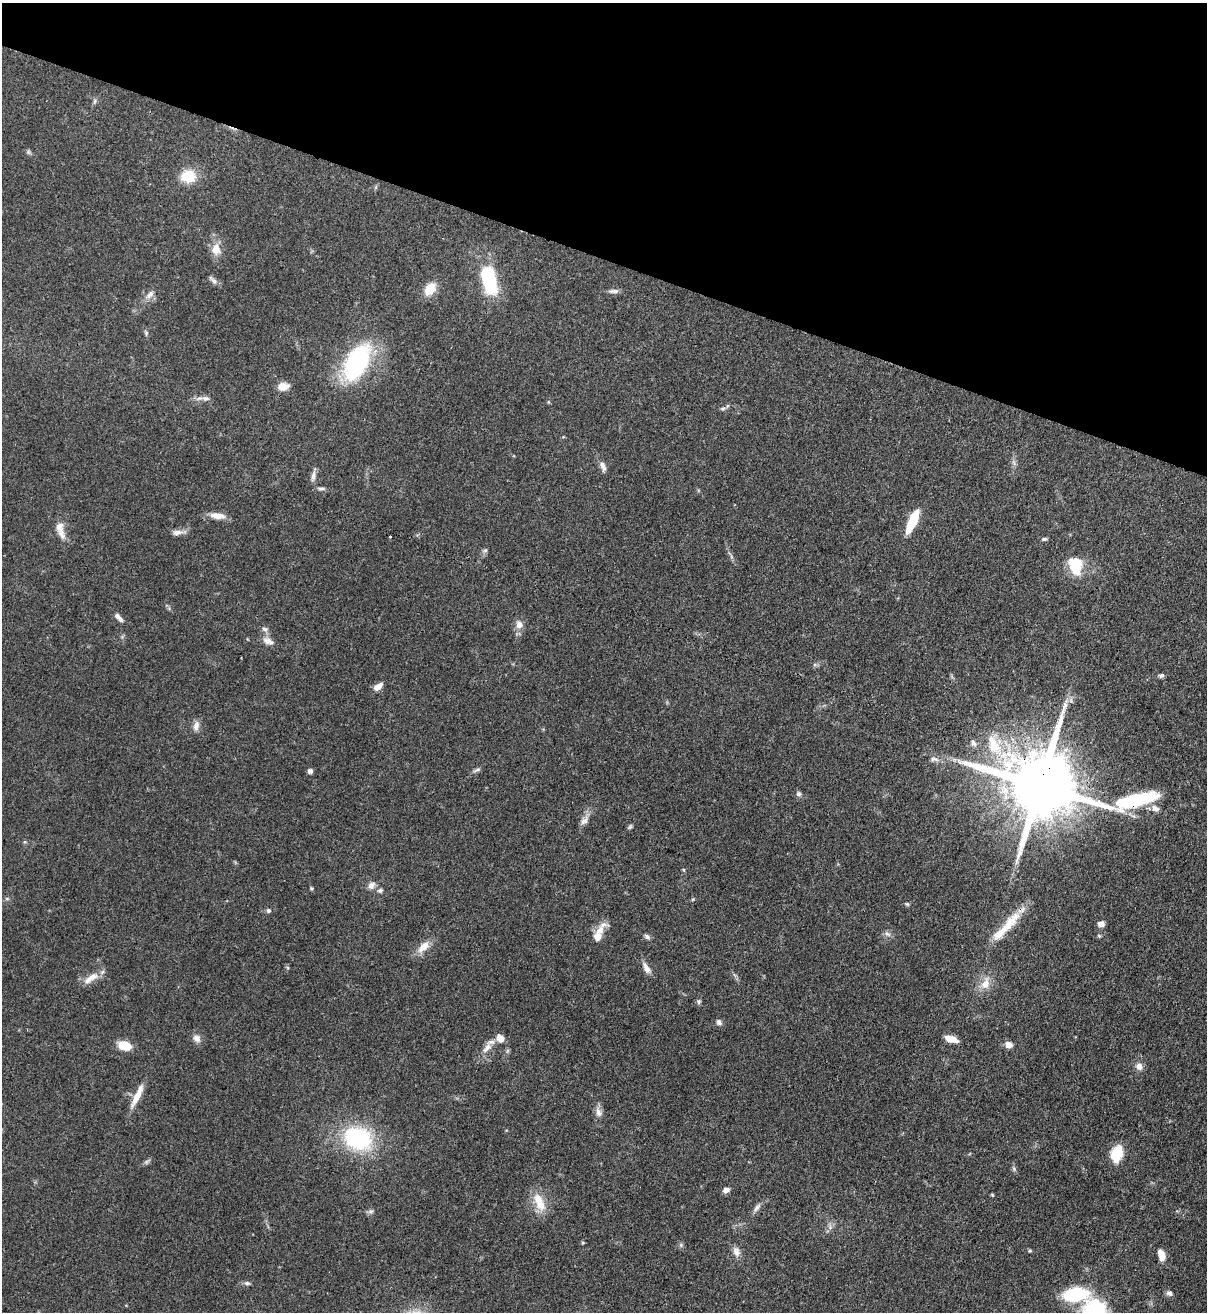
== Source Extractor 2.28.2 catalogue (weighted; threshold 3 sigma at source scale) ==
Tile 2 of 4 x 4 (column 2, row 1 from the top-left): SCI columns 1431-2635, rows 3964-5273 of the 5389 x 5307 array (HDU 1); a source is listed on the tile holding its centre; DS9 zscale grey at full resolution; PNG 1209 x 1314 px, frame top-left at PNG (2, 3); no overlay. Shown black and unused: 20% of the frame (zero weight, under 3 of 4 exposures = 7% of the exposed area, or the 3 px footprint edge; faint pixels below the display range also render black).
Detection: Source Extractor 2.28.2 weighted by HDU 2 'WHT'; one run over the whole footprint, this tile lists its part. Background 0.0823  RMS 0.0039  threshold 0.0174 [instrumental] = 3 sigma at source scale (4.5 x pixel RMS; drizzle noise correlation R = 1.50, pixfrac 1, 0.05/0.05 arcsec/px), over >= 5 px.
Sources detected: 88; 2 too faint to see at this stretch — not listed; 3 inside a brighter listed object's ellipse — not listed separately; the other 83 listed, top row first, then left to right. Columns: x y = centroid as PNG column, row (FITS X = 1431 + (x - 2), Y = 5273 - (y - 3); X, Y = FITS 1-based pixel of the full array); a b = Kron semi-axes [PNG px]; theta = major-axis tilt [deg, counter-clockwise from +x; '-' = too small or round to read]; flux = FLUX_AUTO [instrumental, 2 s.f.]
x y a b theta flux
95 101 7 4 88 0.69
28 152 7 4 -89 0.66
188 176 18 15 0 8.8
216 249 11 9 -76 4.9
489 279 28 13 -78 29
213 280 14 5 -44 1.5
430 289 14 10 54 7
614 291 13 5 4 1.5
150 294 13 7 48 2.1
146 333 5 5 - 0.6
357 362 42 23 60 47
283 386 13 9 8 3.7
206 398 12 6 -9 1.6
548 402 5 4 - 0.46
723 408 7 5 20 0.84
603 466 15 7 -69 1.9
313 476 14 6 82 1.8
321 489 12 4 -3 1
217 516 20 8 -6 3.7
912 521 26 8 66 12
177 532 14 7 4 2.2
61 533 18 9 -70 3.3
390 536 3 2 - 0.55
1044 539 7 4 10 0.7
485 550 7 4 1 0.62
1075 566 21 16 -74 11
118 616 9 6 -52 1.3
519 624 10 8 -78 2.8
265 629 9 7 -19 1.3
268 641 15 9 -24 2.6
1161 675 6 5 - 0.87
378 687 10 6 35 3.3
196 726 13 8 78 2.2
973 743 9 6 -48 1.5
994 744 28 14 -70 13
934 759 11 6 -2 1.4
477 770 11 3 26 0.84
310 771 6 6 - 1
1040 785 31 17 -12 4900
799 794 6 6 - 0.93
1155 808 12 7 -26 2.4
584 821 13 8 49 2.2
371 885 10 8 53 2
311 888 4 4 - 0.51
380 890 7 5 30 0.85
7 899 6 4 -19 0.52
907 904 6 4 -43 0.5
268 910 6 5 - 0.83
1008 924 43 12 49 11
1101 924 6 6 - 2.2
599 933 28 9 65 5.4
887 934 10 6 -26 1.2
647 937 9 6 -34 1
423 947 20 9 43 4.4
646 968 17 7 -59 2.5
91 978 24 8 36 4.2
985 984 18 11 66 4.9
699 1001 8 5 84 0.73
719 1022 8 6 -51 1.1
197 1038 11 9 -43 2.1
500 1038 12 8 -57 3
951 1039 13 6 -16 4.1
1009 1044 7 6 - 2.8
124 1046 11 8 -11 9.4
487 1048 19 8 55 3.6
1139 1066 9 8 - 2.2
137 1095 33 7 64 5.5
598 1113 13 8 -65 2.2
358 1138 25 19 -22 43
1117 1153 12 8 74 16
1014 1169 7 4 -72 0.69
726 1190 7 5 19 1.9
992 1195 5 4 - 0.39
539 1202 26 11 -66 7.5
757 1207 13 6 53 1.6
371 1211 7 4 1 0.8
1030 1251 6 4 -17 0.47
736 1252 14 9 -76 2.4
1161 1255 14 7 -74 3.7
247 1283 9 5 -9 0.92
1169 1293 8 6 -21 1.3
1075 1294 18 10 9 34
1095 1312 29 26 -84 34
Overlapping masked pixels (flux is a lower limit): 2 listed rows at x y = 1040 785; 1008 924
Isophote crosses this tile's border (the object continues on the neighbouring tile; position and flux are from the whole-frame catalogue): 1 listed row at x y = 1095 1312